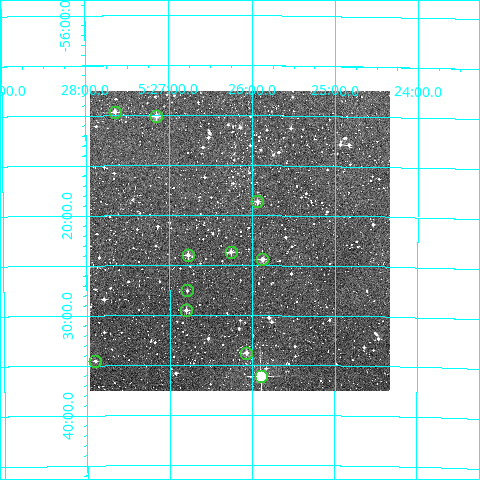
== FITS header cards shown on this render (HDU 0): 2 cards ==
NAXIS1  =                  300
NAXIS2  =                  300

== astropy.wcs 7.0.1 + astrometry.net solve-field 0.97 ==
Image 300 x 300 px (HDU 0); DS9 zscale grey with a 90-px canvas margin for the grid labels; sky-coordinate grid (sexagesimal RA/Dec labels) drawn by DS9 from the SOLVED WCS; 11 Tycho-2 reference stars matched to detected sources circled (green)
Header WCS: RA---TAN/DEC--TAN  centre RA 05:26:09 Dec -56:23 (81.54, -56.38 deg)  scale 6 arcsec/px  FOV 30.0' x 30.0'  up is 0 deg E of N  parity normal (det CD < 0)
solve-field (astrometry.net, Tycho-2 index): VERIFIED the header's WCS against the Tycho-2 star catalogue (verified at 2 index scales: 8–11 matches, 0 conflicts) and refined it, rather than solving blind
Solved WCS: RA---TAN-SIP/DEC--TAN-SIP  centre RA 05:26:09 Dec -56:23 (81.54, -56.38 deg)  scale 6.02 arcsec/px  FOV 30.1' x 30.0'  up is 0 deg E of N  parity normal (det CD < 0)
The solver's refit moves the header's centre by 1.2 arcsec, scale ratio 1.003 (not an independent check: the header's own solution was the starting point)
Tycho-2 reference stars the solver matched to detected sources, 11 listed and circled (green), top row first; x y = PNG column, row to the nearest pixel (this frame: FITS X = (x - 90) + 1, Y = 300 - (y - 91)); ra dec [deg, ICRS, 3 dp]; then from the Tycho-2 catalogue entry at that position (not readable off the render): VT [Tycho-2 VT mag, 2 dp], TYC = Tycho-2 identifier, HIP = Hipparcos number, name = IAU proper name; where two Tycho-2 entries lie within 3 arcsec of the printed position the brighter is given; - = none
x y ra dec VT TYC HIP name
115 112 81.912 -56.161 11.65 8522-791-1 - -
156 116 81.788 -56.168 10.53 8522-713-1 - -
257 201 81.484 -56.310 11.34 8526-866-1 - -
231 252 81.565 -56.394 11.19 8526-947-1 - -
188 255 81.694 -56.400 11.28 8526-999-1 - -
262 259 81.469 -56.407 11.02 8526-955-1 - -
187 290 81.697 -56.459 12.61 8526-1172-1 - -
186 310 81.700 -56.492 11.39 8526-796-1 - -
246 353 81.518 -56.563 10.82 8526-712-1 - -
95 361 81.975 -56.576 12.57 8526-1284-1 - -
261 376 81.474 -56.602 8.08 8526-1256-1 25391 -